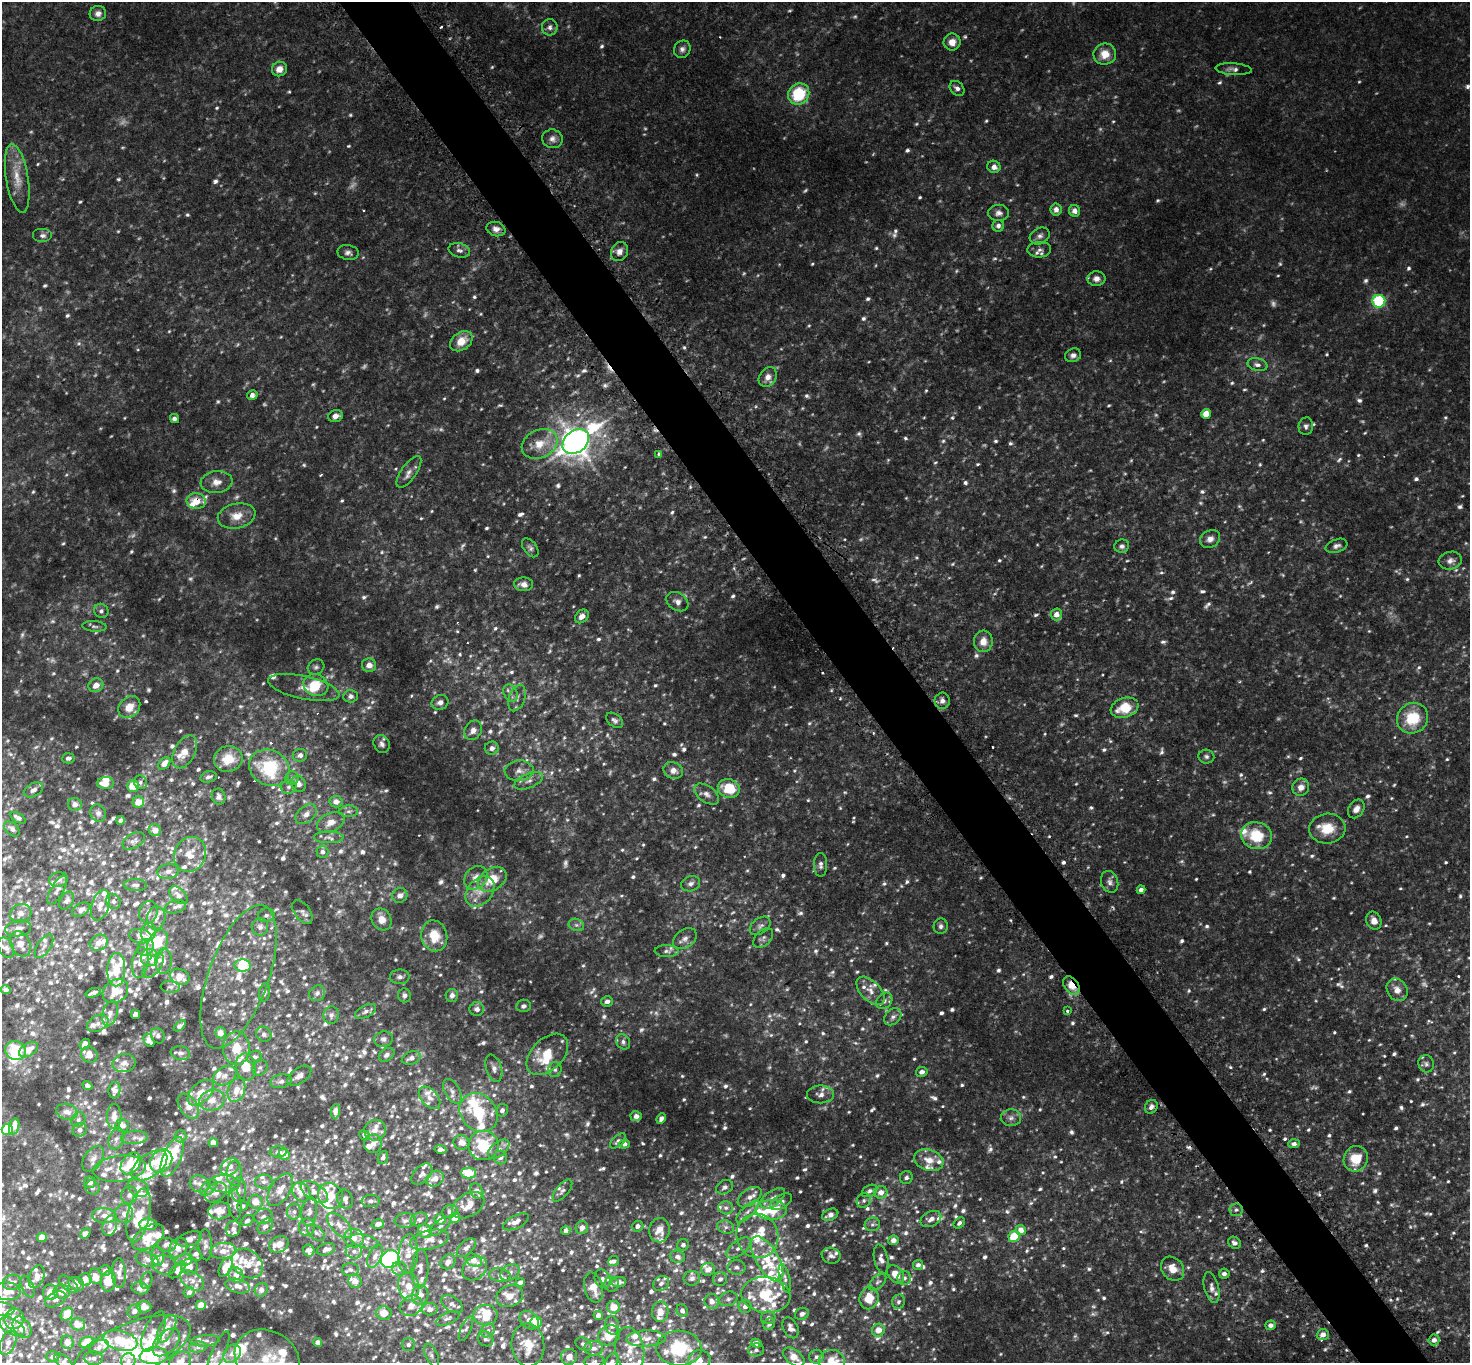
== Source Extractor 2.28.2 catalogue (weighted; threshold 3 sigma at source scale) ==
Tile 6 of 4 x 4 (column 2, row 2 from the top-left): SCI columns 1508-2975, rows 3043-4403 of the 5953 x 5945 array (HDU 1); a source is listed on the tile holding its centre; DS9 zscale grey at full resolution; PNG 1472 x 1365 px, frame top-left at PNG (2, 2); each listed source drawn as its Kron ellipse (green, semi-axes under 4 px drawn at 4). Shown black and unused: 5% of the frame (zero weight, under 2 of 3 exposures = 3% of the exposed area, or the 3 px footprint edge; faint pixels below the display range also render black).
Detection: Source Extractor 2.28.2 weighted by HDU 2 'WHT'; one run over the whole footprint, this tile lists its part. Background 0.0773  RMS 0.0071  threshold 0.0321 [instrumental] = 3 sigma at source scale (4.5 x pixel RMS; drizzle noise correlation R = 1.50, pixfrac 1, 0.05/0.05 arcsec/px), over >= 5 px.
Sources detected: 1720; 113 too faint to see at this stretch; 2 inside a brighter object's white glare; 7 cosmic-ray / hot-pixel residue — neither listed nor drawn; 233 inside a brighter listed object's ellipse — not listed separately; of the other 1365, all 500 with FLUX_AUTO >= 2.14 (the completeness limit of this list) listed and drawn (865 fainter detections not listed), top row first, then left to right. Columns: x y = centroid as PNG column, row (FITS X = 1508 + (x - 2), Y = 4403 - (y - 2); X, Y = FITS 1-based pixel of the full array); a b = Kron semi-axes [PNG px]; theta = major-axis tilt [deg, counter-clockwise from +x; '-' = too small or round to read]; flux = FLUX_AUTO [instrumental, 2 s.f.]
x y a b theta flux
98 13 8 7 - 3.9
550 27 8 8 - 3.2
952 42 8 8 - 6.6
682 49 9 8 - 2.9
1105 54 11 10 - 9.8
279 69 7 7 - 6.3
1233 69 18 6 -4 3.5
957 88 8 6 -45 3
799 94 11 10 - 34
552 139 10 9 - 3.9
994 167 6 6 - 3.9
17 178 35 11 -80 15
1056 209 6 5 - 3.9
1075 211 6 5 - 4
999 213 10 8 -1 3.4
998 226 6 5 - 2.9
496 229 9 7 -15 4.1
43 236 10 7 0 3.4
1040 236 10 8 27 2.9
459 250 11 7 -16 2.7
1039 250 12 8 2 3.3
619 252 10 8 62 5.2
348 253 10 7 -11 3
1096 279 9 7 2 3.6
1379 301 6 6 - 56
461 341 12 9 36 11
1073 355 8 6 24 3
1257 365 10 6 -13 2.9
768 377 11 8 58 5.2
252 395 5 5 - 3.3
1206 414 5 5 - 9.3
335 416 7 5 16 3.7
174 419 4 4 - 2.3
1306 426 9 7 80 2.6
576 441 15 11 39 900
540 444 19 14 26 14
659 454 4 3 - 2.6
409 472 18 7 55 4.7
216 482 16 10 6 6.9
196 501 9 7 -7 11
237 516 19 12 12 11
1210 539 10 8 28 4.7
1122 546 7 6 - 2.6
1336 546 11 6 19 2.8
530 548 11 6 -53 2.4
1450 561 12 8 14 4.1
524 584 9 7 -4 4.6
677 602 12 8 -33 3.8
101 611 7 7 - 2.4
1056 614 6 5 - 5.5
582 616 8 6 44 4.4
94 626 12 5 -5 2.2
983 641 11 9 86 7.4
369 665 7 7 - 5.4
316 667 8 7 - 2.1
96 685 7 6 - 6.2
316 685 13 10 -24 15
304 688 36 11 -12 11
510 693 9 6 -60 3.1
351 696 7 6 - 3
517 698 14 7 71 3.9
942 701 8 7 - 3.9
440 702 8 7 - 3.4
129 707 12 9 45 10
1125 708 14 9 20 20
1412 718 16 15 - 27
615 720 9 6 -38 2.4
473 730 10 8 58 4.8
382 744 9 7 -63 3
492 748 7 6 - 3.2
185 752 18 10 62 9.4
300 755 7 6 - 3.1
1206 756 8 7 - 2.2
68 758 6 5 - 2.4
228 759 14 13 - 14
164 763 7 5 49 7
269 768 21 17 -28 46
673 770 10 8 -23 6
519 771 14 10 3 6.1
208 777 8 5 15 2.2
292 778 7 6 - 2.2
529 781 15 7 22 4.9
140 782 7 6 - 2.2
105 783 8 6 2 7.3
299 784 8 7 - 4.6
133 786 6 6 - 11
289 787 8 7 - 2.6
1301 787 9 8 - 5.1
729 788 11 9 -15 23
33 790 10 6 30 3.4
707 794 14 8 -35 4.6
219 797 8 6 -72 3.4
138 802 6 5 - 9.3
336 802 6 5 - 4.8
75 804 7 6 - 3.9
1356 809 10 7 57 4.7
349 811 9 5 3 2.3
98 813 9 7 -59 2.9
306 814 12 8 40 4.3
18 818 8 4 -30 3.1
121 820 4 4 - 2.8
331 822 15 9 26 6.6
12 829 9 6 -42 3
1327 829 18 15 4 16
155 830 6 6 - 5.7
1256 836 15 13 -16 25
329 837 15 6 -1 3.4
134 841 12 7 28 2.7
322 852 6 6 - 2.4
190 854 18 15 63 11
821 865 12 6 -90 3
168 871 10 7 9 3.6
476 878 13 10 48 7.3
492 879 15 11 34 18
58 880 9 7 6 4.1
1110 882 11 8 -70 3.3
691 884 10 7 19 3.1
135 885 12 6 -2 2.2
57 890 16 6 61 2.8
1141 890 4 4 - 4.2
480 892 17 12 50 11
178 895 10 7 -43 3.9
400 895 8 7 - 4.3
67 901 10 6 56 2.6
113 901 8 7 - 2.4
100 905 16 8 72 6
175 907 11 6 14 2.4
81 910 9 6 30 3.6
148 912 11 9 77 4
302 912 13 8 -53 3.2
21 913 11 9 23 4.5
266 915 8 7 - 2.4
156 918 11 9 77 5
381 919 11 9 -60 6.7
1374 921 9 7 -67 5.7
576 925 8 6 -20 2.2
760 926 11 7 36 3.2
941 926 7 7 - 2.3
260 927 8 8 - 3.1
18 928 13 8 9 3.9
148 932 9 7 75 5.8
140 936 11 7 -8 3.4
434 936 15 13 -77 16
763 938 12 7 45 2.6
685 939 13 9 37 4.3
99 943 9 7 30 5.5
157 943 14 9 63 20
20 944 13 10 -61 6.3
44 946 13 6 56 3.3
146 947 9 7 47 3.1
6 948 11 7 -64 3.2
667 951 12 6 -2 2.3
150 957 9 8 - 5.1
163 961 13 8 88 4.9
140 962 15 8 82 5.7
243 965 8 6 -5 12
153 966 14 7 52 4.4
116 970 17 9 89 13
180 977 10 8 -26 11
238 977 75 30 70 36
400 977 10 7 0 3.3
1071 985 10 7 -52 10
170 987 10 6 -5 2.2
6 990 5 4 - 2.4
1397 990 12 10 -55 6.8
115 991 14 11 38 12
870 991 17 9 -45 7.1
264 992 9 5 78 2.3
93 993 8 3 20 2.6
317 993 8 7 - 3.1
404 995 7 6 - 2.8
452 995 6 6 - 3.9
607 1001 6 5 - 3.2
884 1001 9 7 46 3
523 1006 7 6 - 2.4
477 1009 7 7 - 3.6
366 1011 11 6 28 2.6
1067 1011 3 3 - 2.3
110 1013 13 7 74 4.3
136 1014 4 4 - 4.9
331 1015 9 7 79 2.8
893 1017 10 7 44 3.4
98 1023 11 7 28 4
180 1026 7 3 39 2.2
220 1033 5 5 - 6.1
264 1034 8 7 - 2.6
158 1036 8 6 -63 2.2
383 1039 9 7 16 2.5
149 1040 7 5 -62 2.8
623 1042 8 6 -58 2.7
85 1044 5 5 - 4.7
236 1048 17 13 89 16
28 1050 10 6 32 6.7
16 1051 11 9 -29 22
180 1053 9 7 -8 2.5
547 1054 25 15 44 21
89 1055 8 7 - 6.1
387 1055 8 6 35 2.2
254 1057 8 6 22 2.3
411 1058 10 6 19 4.1
124 1063 11 9 10 4.2
1426 1064 9 7 -71 2.2
246 1067 13 10 -78 12
260 1068 8 7 - 2.2
494 1068 14 7 -72 4.3
555 1070 7 6 - 2.2
922 1072 5 5 - 3.5
225 1076 12 8 30 4.6
299 1076 13 7 36 4
281 1081 11 6 13 3
87 1086 5 4 - 2.5
114 1090 8 6 87 4.6
236 1090 12 8 72 7.5
452 1091 13 7 -61 4.5
201 1093 16 9 42 10
821 1094 13 9 1 4.7
430 1098 13 8 -48 4.5
212 1100 13 10 16 7.8
188 1106 14 8 -56 5.6
1151 1107 7 6 - 3
502 1110 6 6 - 2.8
335 1111 7 4 87 4.2
67 1112 11 8 -16 5.4
479 1112 21 17 -47 35
114 1116 12 7 90 6.7
636 1116 6 5 - 3.5
1011 1118 10 8 2 3.4
661 1119 6 4 66 2.3
78 1120 7 6 - 2.4
122 1126 7 6 - 5.8
14 1127 8 5 75 5.9
7 1129 5 5 - 21
80 1130 7 6 - 2.7
375 1130 11 10 - 5.3
365 1135 6 4 -39 2.3
181 1136 6 6 - 2.4
134 1137 13 6 4 3.4
116 1139 11 7 68 3.6
618 1141 9 5 43 2.3
461 1142 8 7 - 6
213 1143 5 4 - 4.9
373 1144 9 8 - 6.2
625 1144 5 4 - 2.5
1294 1144 6 4 2 3
483 1145 15 14 - 31
441 1149 6 4 -13 3.2
499 1149 12 7 39 4
278 1152 9 5 4 2.3
284 1154 6 5 - 9.1
172 1157 21 9 68 26
383 1157 6 5 - 2.6
500 1158 7 6 - 2.6
93 1159 14 9 54 4.9
1356 1159 13 12 - 18
929 1160 15 10 -18 10
161 1161 12 10 52 19
131 1163 12 8 50 17
149 1166 21 11 36 16
230 1167 10 8 35 4.7
119 1169 26 13 7 12
468 1173 7 5 0 16
234 1174 12 7 -88 4
422 1174 12 8 46 3.6
906 1177 6 6 - 2.2
435 1179 9 7 29 6.1
90 1182 6 6 - 3.6
264 1182 9 7 3 2.7
199 1184 10 8 -26 3.4
224 1184 15 8 -1 5.8
725 1187 9 6 29 2.8
92 1188 7 6 - 2.2
138 1188 11 8 -35 5
209 1188 10 6 44 2.3
238 1190 12 8 -86 4.3
280 1190 18 9 57 7.6
477 1191 8 6 -60 4
562 1191 13 6 50 2.3
869 1191 8 5 29 2.7
216 1192 12 8 38 4.5
301 1192 10 8 -50 8.7
314 1192 15 8 -33 6.3
881 1192 6 6 - 5.7
129 1195 9 8 - 3.5
330 1196 13 12 - 13
750 1197 13 7 36 5.5
773 1198 14 7 37 5.1
345 1199 10 7 -73 4
371 1201 9 6 3 2.8
864 1201 7 7 - 2.5
256 1202 7 7 - 7.1
781 1202 12 6 31 4.6
235 1204 15 6 -84 3.8
468 1205 17 11 30 10
242 1206 6 5 - 2.4
726 1208 7 6 - 2.6
771 1210 15 10 -1 22
1236 1210 6 6 - 2.2
219 1211 11 8 8 7.1
450 1211 8 6 16 2.6
748 1211 15 5 44 4.2
294 1212 8 7 - 2.4
309 1212 14 7 83 4
124 1213 9 9 - 4.3
139 1215 27 11 77 17
830 1215 8 5 24 4
104 1216 12 7 -4 4.4
263 1216 9 7 18 2.8
455 1218 5 5 - 8
419 1219 9 6 19 2.4
440 1219 5 5 - 5.7
931 1219 11 7 25 4.8
405 1220 10 7 6 2.9
247 1221 6 5 - 2.9
516 1222 14 6 26 4.8
959 1223 6 4 42 2.2
148 1224 9 6 -3 13
378 1224 6 4 16 4.4
872 1224 8 6 17 2.3
339 1225 15 8 -46 6.2
110 1226 10 7 75 4.4
265 1226 9 6 46 3.1
440 1226 12 6 39 2.9
638 1226 6 5 - 3
307 1227 9 8 - 3.5
726 1227 8 6 -16 2.7
582 1228 6 6 - 4.3
233 1229 8 7 - 2.9
566 1230 5 4 - 2.6
659 1230 12 10 86 7.8
1021 1230 5 5 - 8.3
425 1231 7 6 - 8.4
316 1233 10 6 -38 2.4
85 1234 6 4 41 3.9
757 1236 22 21 - 26
1014 1236 6 5 - 25
42 1237 5 4 - 6.9
148 1237 18 10 33 11
354 1238 10 9 - 6.1
189 1239 13 7 19 3.5
429 1240 20 9 14 6.6
893 1240 5 5 - 3.9
364 1241 14 6 -15 4.1
1234 1243 7 5 -37 2.6
279 1244 10 7 23 10
167 1245 9 7 -7 3
205 1245 16 7 -87 3.2
683 1245 6 6 - 2.5
178 1248 10 8 55 4.7
466 1248 11 6 44 3.5
739 1248 14 7 38 4.8
326 1249 9 6 20 3.4
309 1250 6 5 - 3.7
223 1251 13 8 4 6.6
354 1251 8 7 - 3.4
196 1254 7 5 -59 2.9
408 1254 20 9 86 8.5
157 1256 9 6 -85 2.6
375 1256 12 6 64 4.1
831 1256 9 8 - 2.9
677 1257 7 6 - 2.8
147 1259 12 7 -20 3.3
390 1259 9 8 - 150
767 1259 25 11 -59 24
881 1259 14 7 -78 4.2
184 1260 8 5 11 2.4
474 1260 9 6 -30 6.7
614 1261 6 4 22 2.3
448 1262 8 6 47 4.1
247 1264 17 13 -38 9.7
164 1265 12 9 -18 4.4
918 1265 5 5 - 2.5
189 1267 8 8 - 4.8
226 1267 10 5 61 9.9
737 1267 9 7 -1 3
475 1268 13 10 44 6.1
399 1269 7 6 - 2.6
420 1269 20 8 87 4.8
708 1269 7 6 - 5.4
1173 1269 13 10 -49 8.9
105 1270 6 5 - 2.4
177 1270 10 5 45 3.4
350 1270 8 6 1 2.5
119 1273 15 7 -87 3.8
510 1273 10 7 34 3.5
895 1274 10 7 -51 9.7
1224 1274 5 5 - 2.6
236 1275 8 7 - 4.4
500 1275 11 6 -11 2.9
96 1276 8 6 -75 6.6
37 1277 12 7 69 4.2
692 1278 8 7 - 3
785 1278 14 5 -76 2.5
904 1278 7 7 - 2.5
85 1279 6 6 - 7
603 1279 9 7 -66 2.9
720 1279 7 6 - 2.7
146 1280 8 5 75 2.2
192 1280 13 8 -34 5
108 1281 10 7 83 15
355 1281 7 6 - 5.7
12 1282 9 7 18 3.1
520 1282 5 4 - 2.5
619 1282 7 5 5 4
878 1282 10 6 42 2.4
661 1283 8 7 - 2.4
69 1284 11 6 -39 2.3
76 1284 8 6 -29 5.4
612 1284 7 7 - 2.5
27 1286 11 6 -67 2.1
238 1286 12 7 -14 5.5
409 1286 15 10 -77 10
1212 1287 16 7 -77 3.9
140 1288 8 6 -13 4.4
594 1288 15 9 -75 8.9
261 1290 7 6 - 3.4
7 1291 13 9 -4 6.3
50 1292 8 7 - 6.3
62 1292 8 7 - 5.8
189 1292 6 5 - 2.4
420 1295 10 8 71 6.3
766 1295 24 18 -5 40
510 1296 14 10 21 7.7
869 1298 11 9 78 12
55 1299 11 7 27 3
728 1299 9 7 21 2.5
712 1301 7 7 - 5.4
898 1302 7 6 - 2.2
452 1304 12 7 -32 3.5
201 1305 5 5 - 7.9
411 1306 12 9 32 6.3
745 1306 7 6 - 3.6
144 1307 7 5 1 7.2
614 1307 6 6 - 11
2 1309 13 7 -2 3.8
430 1309 8 6 -1 4.5
682 1310 6 5 - 2.5
134 1311 7 6 - 2.8
660 1312 10 8 88 6.5
384 1313 7 7 - 9.1
67 1314 7 5 49 10
802 1314 7 6 - 2.8
485 1315 12 10 -1 30
598 1315 5 4 - 4.2
448 1318 12 6 23 2.5
768 1318 7 6 - 2.8
14 1319 10 9 - 6.2
529 1320 11 8 -42 6.7
536 1322 6 6 - 12
78 1324 7 6 - 8.8
769 1324 6 5 - 2.6
612 1325 9 6 -80 2.9
1271 1325 5 5 - 3.7
12 1327 13 7 -27 6.3
22 1327 12 8 -55 9.6
791 1328 11 7 -62 4.6
167 1329 15 7 62 7.5
466 1329 13 5 66 2.4
488 1330 7 6 - 2.6
878 1330 6 6 - 7.7
154 1332 21 9 66 5.1
609 1335 11 9 31 14
1323 1335 6 5 - 4.1
646 1338 20 8 3 6.5
486 1339 8 7 - 2.6
1434 1340 5 5 - 4.4
120 1341 17 9 -15 17
205 1341 14 5 4 3.2
67 1342 7 6 - 6.1
87 1342 7 5 21 13
166 1342 16 10 46 5.9
318 1342 4 4 - 2.8
8 1343 13 7 67 4.4
756 1343 5 4 - 3.6
408 1344 7 6 - 2.5
583 1344 8 6 -31 2.4
528 1345 21 16 -85 17
99 1347 10 6 27 3.5
198 1347 9 5 7 2.2
594 1348 9 7 0 3.8
679 1348 22 17 -2 38
132 1349 62 25 22 69
630 1350 23 14 -80 14
756 1350 8 6 3 2.2
218 1353 24 6 66 4.3
232 1354 10 8 52 5.1
431 1355 12 6 -64 2.9
53 1356 7 5 2 2.7
154 1356 14 8 5 15
569 1357 8 8 - 5.6
794 1357 12 7 -38 12
816 1357 7 7 - 2.4
94 1358 9 7 -2 2.9
267 1358 33 27 -26 32
699 1360 11 10 - 5.6
128 1361 7 7 - 2.6
180 1361 11 9 37 4.6
594 1361 10 6 7 2.2
832 1361 13 11 -12 17
63 1362 11 5 -41 2.4
612 1362 9 6 59 3
Overlapping masked pixels (flux is a lower limit): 2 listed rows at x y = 196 501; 1071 985
Isophote crosses this tile's border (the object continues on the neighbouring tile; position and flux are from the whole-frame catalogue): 9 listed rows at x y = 2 1309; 679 1348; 794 1357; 267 1358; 699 1360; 180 1361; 832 1361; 63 1362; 612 1362
Unlisted compact peaks at least as high as the median listed source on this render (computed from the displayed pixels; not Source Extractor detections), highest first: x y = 840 698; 193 1203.